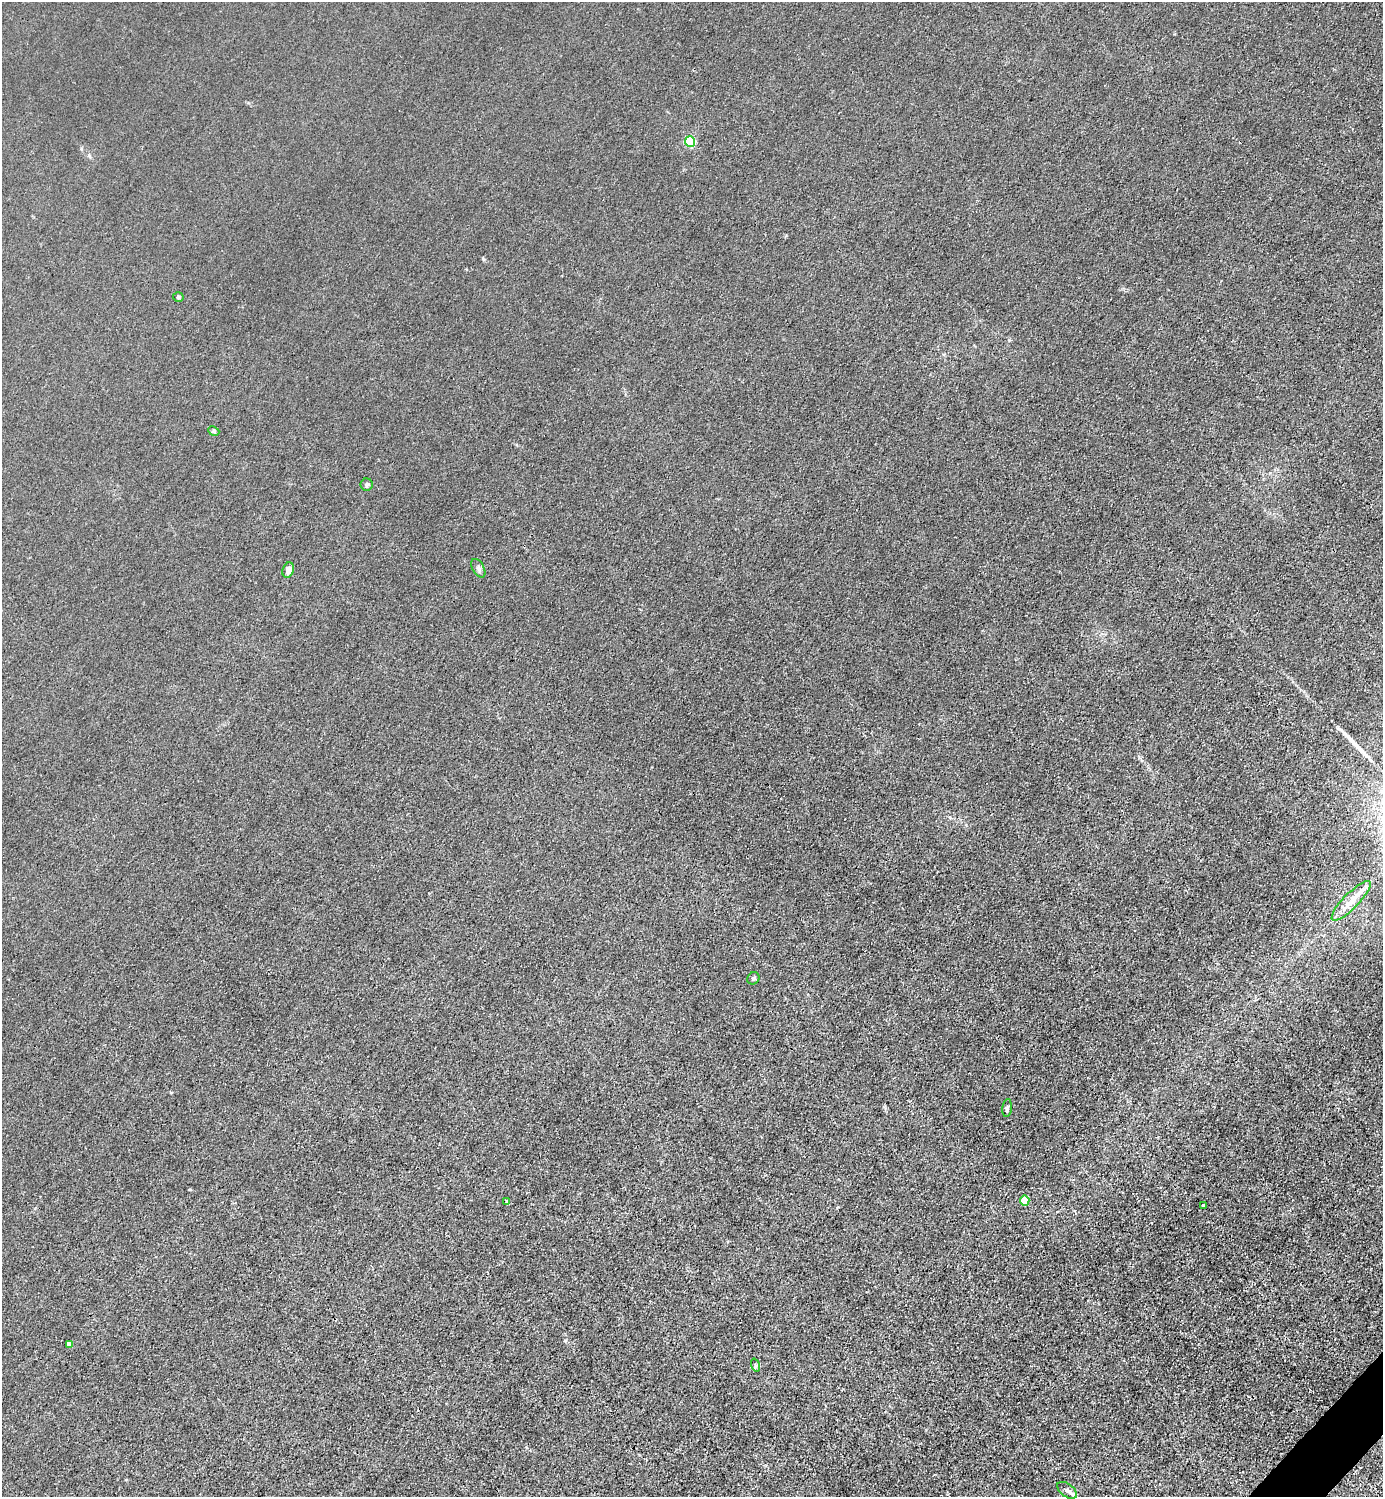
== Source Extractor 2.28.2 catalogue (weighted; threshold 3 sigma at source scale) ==
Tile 6 of 4 x 4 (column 2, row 2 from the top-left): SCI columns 1682-3062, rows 2992-4486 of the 5983 x 5983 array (HDU 1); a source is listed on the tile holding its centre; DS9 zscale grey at full resolution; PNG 1385 x 1499 px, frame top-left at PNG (2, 2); each listed source drawn as its Kron ellipse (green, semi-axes under 4 px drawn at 4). Shown black and unused: <1% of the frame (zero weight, under 3 of 4 exposures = <1% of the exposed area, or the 3 px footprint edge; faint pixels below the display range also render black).
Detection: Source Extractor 2.28.2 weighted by HDU 2 'WHT'; one run over the whole footprint, this tile lists its part. Background 0.0215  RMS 0.0062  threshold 0.0278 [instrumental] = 3 sigma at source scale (4.5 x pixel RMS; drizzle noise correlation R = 1.50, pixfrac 1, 0.05/0.05 arcsec/px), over >= 5 px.
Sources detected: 17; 1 cosmic-ray / hot-pixel residue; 1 long thin detection or spike segment (spike, bleed or trail) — neither listed nor drawn; the other 15 listed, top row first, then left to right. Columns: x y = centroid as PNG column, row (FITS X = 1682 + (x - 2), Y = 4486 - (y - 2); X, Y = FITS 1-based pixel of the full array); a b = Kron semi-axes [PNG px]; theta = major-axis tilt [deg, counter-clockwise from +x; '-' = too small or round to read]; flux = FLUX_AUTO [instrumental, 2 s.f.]
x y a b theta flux
690 142 5 5 - 48
178 297 5 4 - 0.96
214 431 6 4 -24 0.89
367 485 6 6 - 1.2
478 568 10 5 -62 1.8
288 570 8 5 71 3.8
1351 901 26 7 45 8.5
753 978 6 5 - 1.4
1007 1108 9 5 83 1.3
507 1201 3 3 - 0.88
1025 1201 5 5 - 14
1203 1205 3 2 - 0.89
69 1344 4 4 - 2.1
755 1365 7 4 -71 1
1067 1490 11 6 -35 2.5